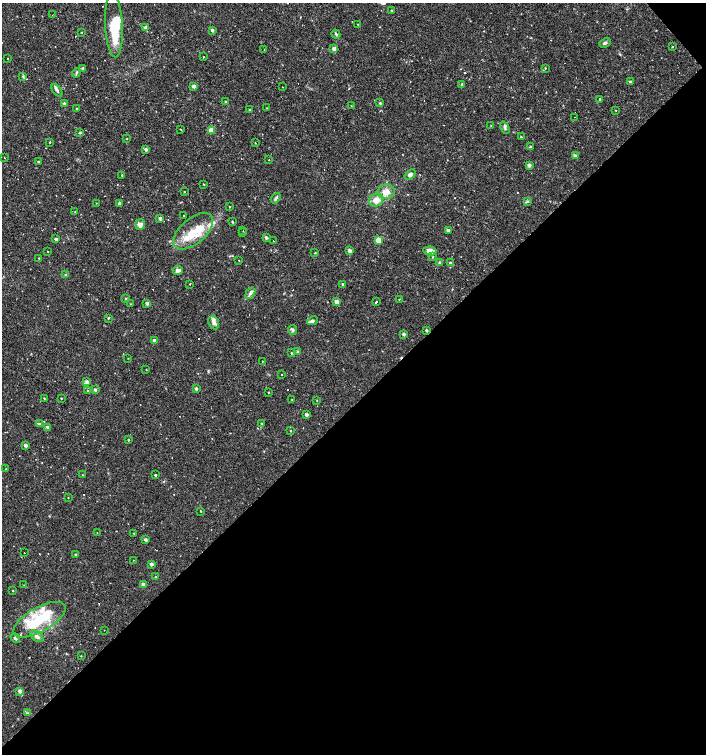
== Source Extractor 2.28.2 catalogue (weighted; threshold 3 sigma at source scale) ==
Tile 12 of 4 x 4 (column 4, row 3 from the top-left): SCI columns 4437-5844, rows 1505-3007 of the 5991 x 6017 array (HDU 1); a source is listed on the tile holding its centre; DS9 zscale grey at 2 x 2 block average (1 PNG px = mean of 2 x 2 image px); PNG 708 x 756 px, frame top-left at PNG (2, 3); each listed source drawn as its Kron ellipse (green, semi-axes under 4 px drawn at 4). Shown black and unused: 47% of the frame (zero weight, under 2 of 3 exposures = <1% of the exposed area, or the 3 px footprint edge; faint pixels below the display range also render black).
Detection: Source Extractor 2.28.2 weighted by HDU 2 'WHT'; one run over the whole footprint, this tile lists its part. Background 0.0173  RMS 0.0019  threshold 0.00854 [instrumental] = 3 sigma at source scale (4.5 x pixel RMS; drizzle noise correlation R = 1.50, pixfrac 1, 0.0396/0.0396 arcsec/px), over >= 5 px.
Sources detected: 176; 1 inside a brighter object's white glare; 20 cosmic-ray / hot-pixel residue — neither listed nor drawn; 10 inside a brighter listed object's ellipse — not listed separately; the other 145 listed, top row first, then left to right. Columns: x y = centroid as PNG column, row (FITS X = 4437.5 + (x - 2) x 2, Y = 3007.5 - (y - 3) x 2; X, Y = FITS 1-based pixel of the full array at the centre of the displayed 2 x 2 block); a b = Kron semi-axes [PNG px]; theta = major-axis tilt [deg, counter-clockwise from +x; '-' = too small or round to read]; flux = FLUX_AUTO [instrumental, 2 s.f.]
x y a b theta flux
392 10 3 2 - 0.23
52 15 2 2 - 0.26
358 24 2 2 - 0.21
114 25 32 9 -87 17
146 27 2 2 - 1.7
212 30 2 2 - 1.4
82 32 2 2 - 0.23
336 34 5 3 - 0.57
605 43 6 3 25 1.1
672 47 2 2 - 0.29
264 49 2 2 - 0.17
334 49 3 2 - 2.5
203 57 2 2 - 0.21
7 58 2 2 - 0.21
83 68 2 2 - 1.5
545 68 3 2 - 0.27
76 73 5 2 - 0.48
23 77 4 3 - 0.5
630 82 3 2 - 1.1
462 84 3 2 - 0.56
194 86 2 2 - 2.4
282 87 2 2 - 0.4
57 90 7 3 -52 0.93
600 99 2 2 - 17
226 102 3 2 - 0.39
64 103 3 3 - 0.87
380 103 4 3 - 0.47
351 106 2 2 - 0.24
267 108 2 2 - 0.21
76 109 2 2 - 0.26
250 110 2 2 - 0.62
616 110 2 2 - 0.18
574 117 2 2 - 0.33
491 126 2 2 - 0.17
505 128 6 3 -66 0.86
181 129 2 2 - 2.2
211 130 3 3 - 9.5
80 132 4 3 - 0.48
521 137 2 2 - 0.32
127 139 2 2 - 0.16
50 142 3 2 - 0.26
255 143 2 2 - 0.37
531 147 2 2 - 1.7
146 149 2 2 - 1.5
575 156 3 2 - 1.6
4 158 2 2 - 0.27
269 160 2 2 - 0.18
38 162 2 2 - 0.39
529 165 3 2 - 2
410 174 6 4 41 1.7
122 176 2 2 - 0.42
204 184 2 2 - 0.29
184 192 2 2 - 0.22
386 192 8 7 - 3.5
276 198 6 3 52 0.8
376 200 7 6 - 3.4
528 201 3 3 - 0.44
96 203 2 2 - 0.15
120 203 2 2 - 1.9
230 207 2 2 - 0.31
75 212 2 2 - 0.17
184 216 2 2 - 1.4
160 218 2 2 - 1.7
232 222 3 2 - 0.36
140 224 5 5 - 2.1
448 230 3 2 - 1.3
193 231 24 12 40 11
243 231 2 2 - 0.22
242 233 2 2 - 0.79
266 237 2 2 - 1.8
56 239 2 2 - 1.5
379 240 3 3 - 9.4
273 241 2 2 - 5.7
350 251 2 2 - 2.8
430 251 7 4 -7 3.8
48 252 2 2 - 0.22
315 253 3 2 - 0.33
433 257 3 2 - 0.3
39 258 2 2 - 0.26
239 260 2 2 - 0.2
439 262 4 2 - 0.49
450 263 3 2 - 0.65
178 270 5 4 - 1.8
65 275 3 2 - 0.35
190 284 2 2 - 0.22
343 284 2 2 - 0.87
250 293 6 4 54 1.2
126 299 2 2 - 0.67
399 299 2 2 - 0.25
337 302 3 2 - 4.2
376 302 2 2 - 1.7
147 303 3 2 - 2
130 304 2 2 - 0.21
108 318 3 2 - 0.32
312 321 5 4 - 1.2
214 323 7 5 -66 1.8
293 330 5 3 - 0.65
426 330 3 2 - 0.9
404 334 2 2 - 1.5
154 340 2 2 - 2
298 352 3 2 - 0.28
291 353 3 3 - 0.44
128 358 3 2 - 0.17
262 362 2 2 - 0.13
146 369 3 2 - 0.21
282 375 2 2 - 0.17
87 382 3 3 - 2.4
196 389 2 2 - 1.4
87 390 2 2 - 0.34
95 390 2 2 - 1.4
269 392 2 2 - 0.3
44 398 3 2 - 0.23
61 398 2 2 - 0.33
292 400 2 2 - 0.2
317 400 2 2 - 0.21
307 415 2 2 - 1.6
261 423 3 2 - 0.39
39 424 2 2 - 1.5
48 427 3 2 - 1.6
291 431 2 2 - 0.32
128 440 2 2 - 0.48
25 445 2 2 - 2.1
6 469 2 2 - 0.32
83 475 3 2 - 0.29
155 475 2 2 - 0.7
68 498 2 2 - 0.18
201 511 2 2 - 1.1
97 533 2 2 - 0.17
134 533 2 2 - 0.32
145 540 2 2 - 1.5
24 553 2 2 - 0.78
76 555 2 2 - 0.69
133 560 2 2 - 0.15
151 564 2 2 - 2.1
155 577 2 2 - 0.18
143 584 3 2 - 2.5
24 585 2 2 - 0.38
13 591 2 2 - 0.26
39 620 29 12 29 17
104 630 2 2 - 0.22
37 636 7 4 -36 1.8
15 638 5 3 - 0.62
81 656 2 2 - 0.16
20 691 3 2 - 3.1
27 713 4 2 - 0.42
Diffuse or blended objects may show on this block-average render without a row.